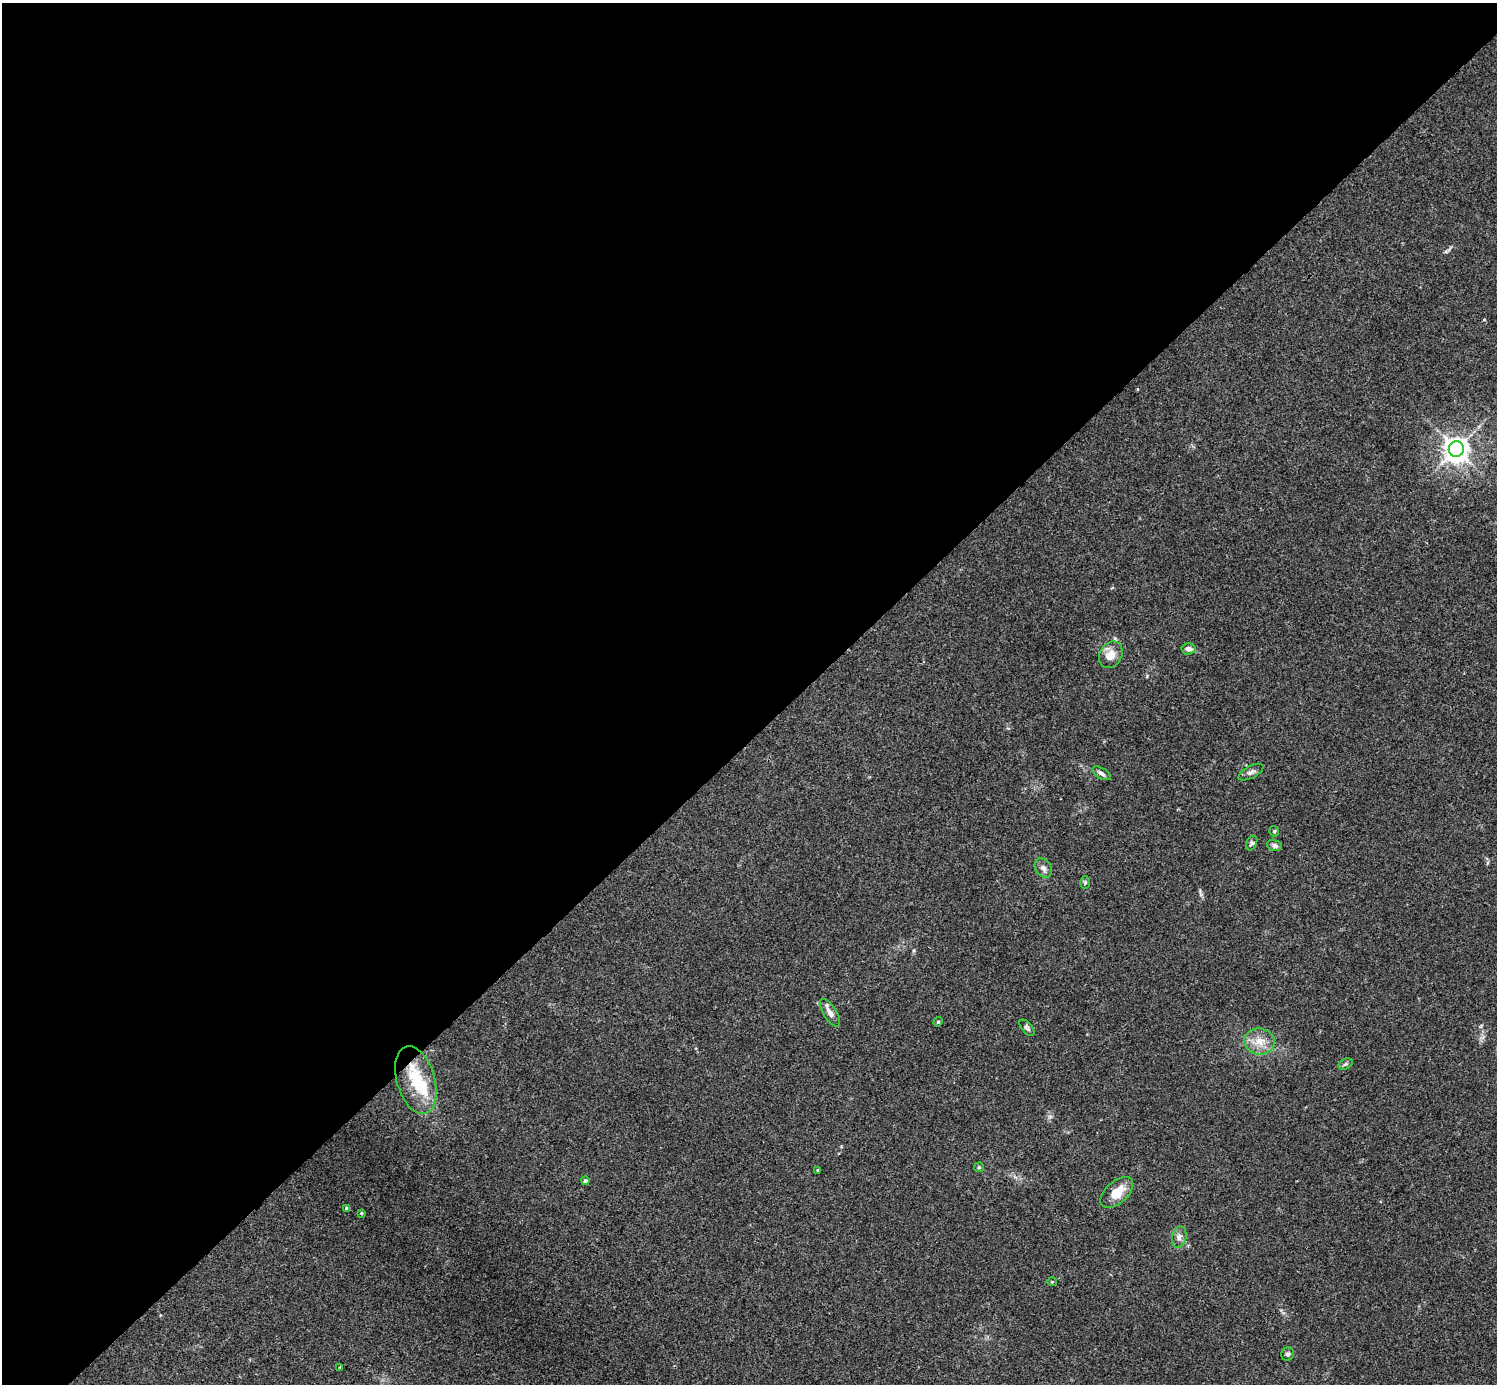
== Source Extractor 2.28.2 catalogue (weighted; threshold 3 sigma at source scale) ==
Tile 2 of 4 x 4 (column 2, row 1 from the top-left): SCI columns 1502-2996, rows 4449-5830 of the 5988 x 5988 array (HDU 1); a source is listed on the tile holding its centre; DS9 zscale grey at full resolution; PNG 1499 x 1386 px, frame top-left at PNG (2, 3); each listed source drawn as its Kron ellipse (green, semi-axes under 4 px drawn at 4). Shown black and unused: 53% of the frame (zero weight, under 3 of 4 exposures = <1% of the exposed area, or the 3 px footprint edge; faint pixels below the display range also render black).
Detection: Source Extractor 2.28.2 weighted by HDU 2 'WHT'; one run over the whole footprint, this tile lists its part. Background 0.0533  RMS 0.005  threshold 0.0225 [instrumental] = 3 sigma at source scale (4.5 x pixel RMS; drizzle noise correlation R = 1.50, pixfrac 1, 0.05/0.05 arcsec/px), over >= 5 px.
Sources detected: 27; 1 inside a brighter object's white glare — neither listed nor drawn; the other 26 listed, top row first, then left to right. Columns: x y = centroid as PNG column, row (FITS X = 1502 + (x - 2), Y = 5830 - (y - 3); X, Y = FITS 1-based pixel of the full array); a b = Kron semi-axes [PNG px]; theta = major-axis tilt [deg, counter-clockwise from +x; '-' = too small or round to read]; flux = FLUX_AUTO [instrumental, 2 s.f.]
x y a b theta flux
1456 449 8 7 - 500
1189 649 7 5 4 2.2
1111 655 14 11 59 6.2
1251 772 13 6 28 1.8
1101 773 10 5 -31 1.6
1274 831 5 4 - 0.75
1252 843 7 5 64 1.1
1275 845 8 5 -14 1.5
1043 868 10 7 -57 2.3
1085 883 6 5 - 0.77
830 1013 16 6 -57 3.2
938 1022 5 4 - 0.59
1027 1028 10 5 -50 1.2
1259 1041 15 13 -8 7.1
1345 1064 7 5 27 0.94
416 1080 35 19 -74 24
979 1167 5 5 - 0.61
818 1170 3 3 - 0.54
585 1181 4 4 - 1.2
1117 1192 19 11 41 9.3
347 1208 4 4 - 0.99
361 1213 4 4 - 0.54
1179 1237 11 7 76 2.3
1052 1282 5 3 - 0.41
1288 1354 7 6 - 1.5
340 1367 3 3 - 0.4